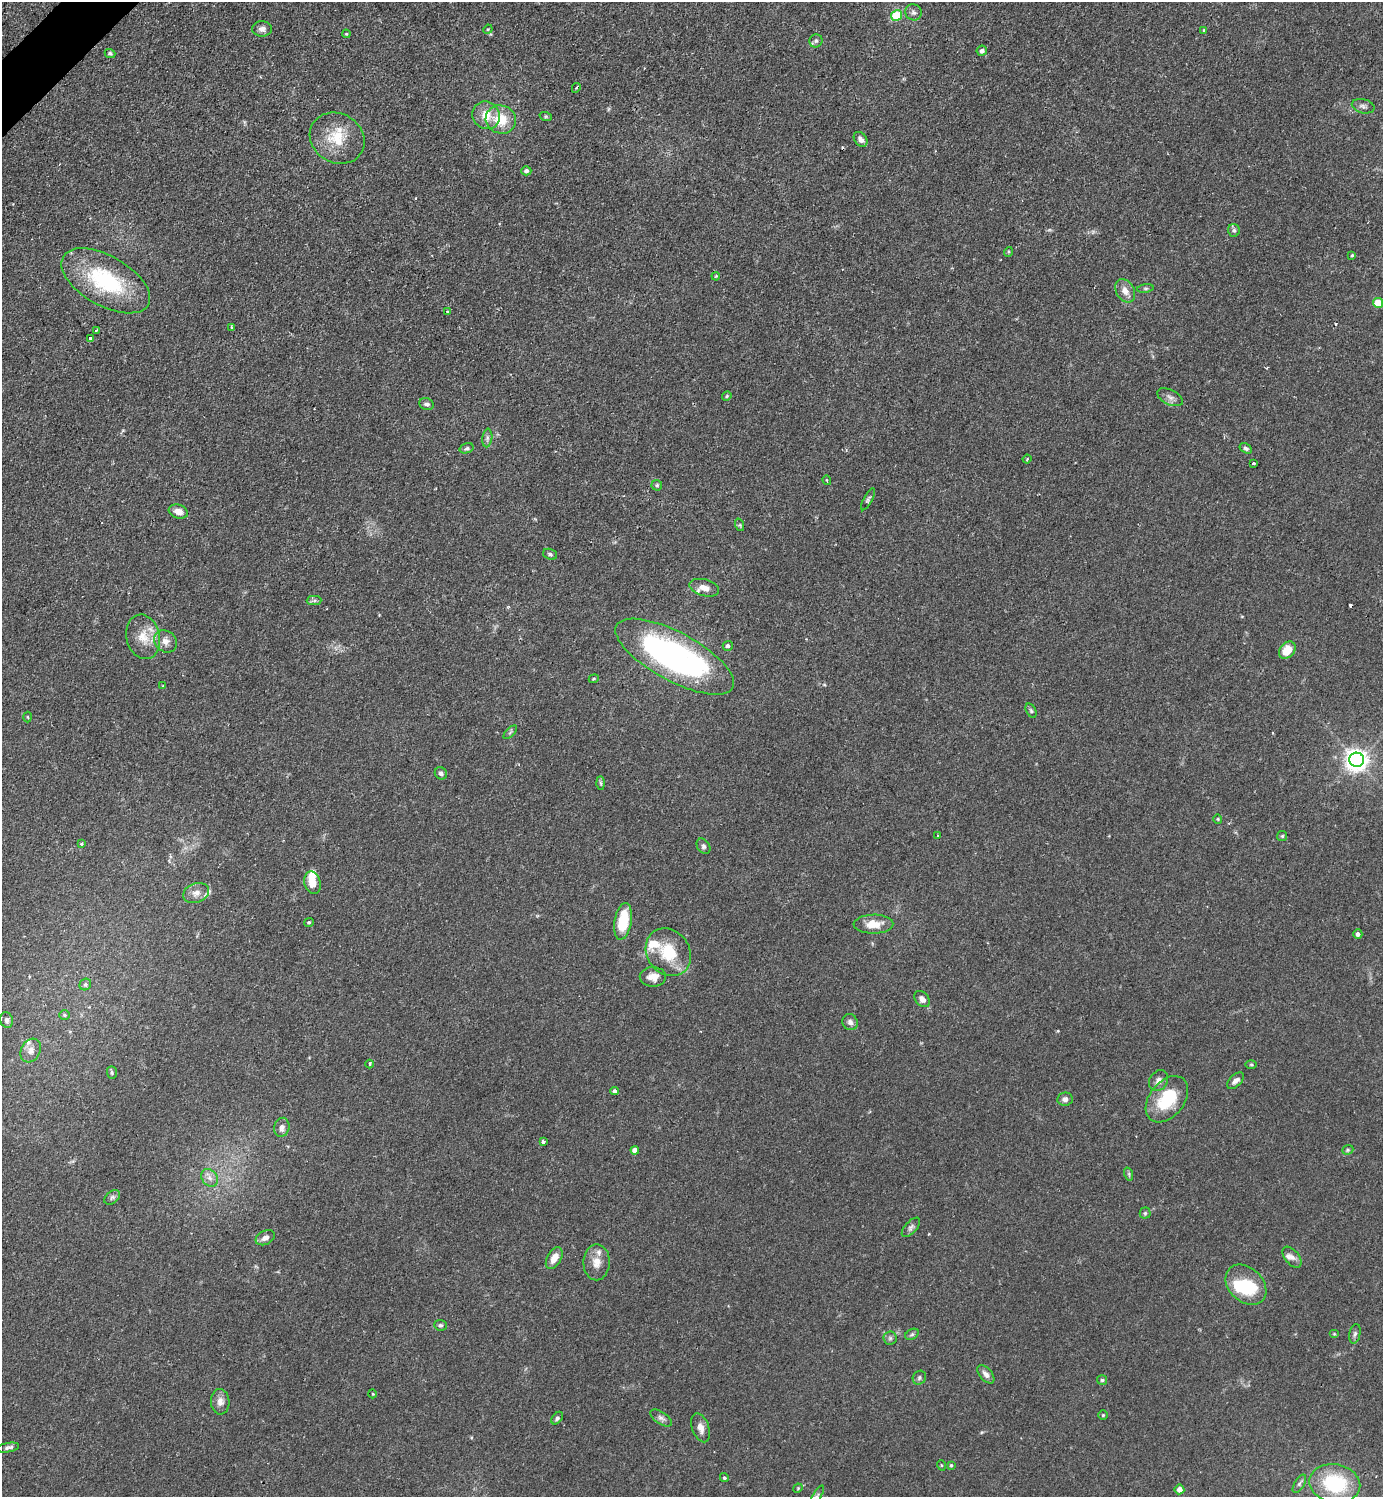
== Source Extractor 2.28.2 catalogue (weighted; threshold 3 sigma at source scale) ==
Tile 11 of 4 x 4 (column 3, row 3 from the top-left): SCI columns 2920-4300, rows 1498-2992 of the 5983 x 5984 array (HDU 1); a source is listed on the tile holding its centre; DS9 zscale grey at full resolution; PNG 1385 x 1499 px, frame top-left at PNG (2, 2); each listed source drawn as its Kron ellipse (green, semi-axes under 4 px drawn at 4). Shown black and unused: <1% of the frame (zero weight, under 2 of 3 exposures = <1% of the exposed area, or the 3 px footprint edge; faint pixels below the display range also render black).
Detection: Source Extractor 2.28.2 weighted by HDU 2 'WHT'; one run over the whole footprint, this tile lists its part. Background 0.0841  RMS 0.006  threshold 0.0271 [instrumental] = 3 sigma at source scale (4.5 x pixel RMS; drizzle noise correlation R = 1.50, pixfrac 1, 0.05/0.05 arcsec/px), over >= 5 px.
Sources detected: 134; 1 inside a brighter object's white glare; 4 cosmic-ray / hot-pixel residue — neither listed nor drawn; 7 inside a brighter listed object's ellipse — not listed separately; the other 122 listed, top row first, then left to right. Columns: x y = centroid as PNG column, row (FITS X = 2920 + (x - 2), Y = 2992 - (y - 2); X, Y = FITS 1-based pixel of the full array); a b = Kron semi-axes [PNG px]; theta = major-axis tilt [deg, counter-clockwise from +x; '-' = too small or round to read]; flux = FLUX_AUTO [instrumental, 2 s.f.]
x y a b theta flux
913 12 8 7 - 2
896 15 5 5 - 24
262 29 10 8 0 3
488 29 5 4 - 0.58
1204 30 4 3 - 1.3
346 34 4 4 - 0.59
816 41 7 6 - 1.5
982 51 5 5 - 1.8
110 53 5 4 - 0.98
576 88 5 3 - 1
1363 106 11 7 -13 2.2
486 115 14 13 - 9.4
546 117 6 4 -18 0.87
501 119 15 14 - 15
337 138 28 24 -31 20
861 139 8 6 -52 3
526 171 5 4 - 1.6
1234 230 6 6 - 1.4
1008 252 5 3 - 0.6
1352 255 3 3 - 1.5
716 276 4 3 - 0.5
106 281 49 25 -30 55
1145 288 8 4 8 0.98
1125 291 12 9 -59 5.1
1378 303 5 5 - 12
447 312 3 2 - 0.89
231 327 3 3 - 0.82
96 330 3 2 - 0.59
90 338 3 3 - 2.5
727 396 5 4 - 0.74
1170 397 14 7 -26 2.9
427 404 7 6 - 1.8
487 438 9 5 83 1.7
467 448 7 5 17 1.3
1246 448 7 4 -32 1.3
1027 459 4 3 - 0.56
1253 463 3 2 - 0.78
827 480 5 3 - 0.71
657 485 5 5 - 1
868 499 12 4 62 1.3
178 511 10 6 -17 4.8
740 525 6 4 -72 0.89
550 554 7 5 -21 1.3
704 588 15 8 -15 5.4
314 600 7 4 1 1.2
143 637 22 16 -77 11
165 641 12 10 -41 4.1
728 646 5 5 - 1.4
1287 650 9 7 48 10
675 657 66 24 -28 180
594 679 5 4 - 0.78
163 686 3 2 - 0.54
1031 711 7 5 -63 1.1
28 717 5 3 - 0.58
510 732 8 3 45 0.89
1357 760 7 7 - 460
441 773 6 5 - 1.6
601 783 6 4 -88 1
1218 819 5 4 - 0.61
938 836 2 2 - 0.56
1282 836 5 5 - 0.79
81 844 3 3 - 0.92
703 846 8 6 -58 1.5
312 883 11 8 -75 8.2
196 893 13 9 21 4.3
623 921 18 8 81 21
309 922 5 4 - 0.85
873 924 20 9 1 9.4
1358 934 4 4 - 2
668 952 25 21 -54 22
653 977 13 9 1 5.2
85 985 6 5 - 1.3
922 999 9 6 -47 3.2
65 1015 5 5 - 0.87
6 1020 8 6 -70 1.9
850 1022 8 7 - 2.2
31 1050 12 9 62 4
370 1064 4 3 - 0.62
1251 1065 6 4 0 0.67
112 1072 6 5 - 1
1159 1081 11 8 55 3.1
1235 1081 10 5 43 2.8
615 1091 4 4 - 1.7
1065 1099 7 6 - 2.3
1167 1099 26 17 52 27
282 1127 9 7 75 3.1
543 1142 4 3 - 2.7
635 1150 4 4 - 3.8
1348 1150 6 4 22 0.93
1129 1174 7 4 -72 0.96
210 1178 9 7 -52 3.2
112 1197 9 6 40 1.6
1145 1213 5 5 - 0.89
911 1227 12 6 47 1.8
265 1238 10 6 28 3.2
1292 1257 12 7 -51 2.9
554 1258 12 7 61 6.3
597 1262 18 13 89 7
1246 1285 23 17 -44 32
440 1325 6 5 - 1.3
912 1334 7 5 29 1.2
1334 1334 5 4 - 0.6
1355 1334 10 5 77 1.5
890 1338 6 6 - 1.4
986 1374 11 6 -49 2.9
919 1378 7 6 - 1.4
1102 1380 5 5 - 0.92
372 1394 4 3 - 0.63
220 1402 13 9 -86 4
1103 1415 4 4 - 0.73
557 1418 7 4 50 1.3
661 1418 12 6 -33 2.2
700 1428 15 8 -70 4.4
8 1448 11 4 11 1.6
941 1465 5 3 - 0.51
951 1465 4 4 - 0.78
724 1478 4 4 - 1.2
1335 1483 25 19 -10 37
1299 1484 10 5 59 1.4
798 1488 5 4 - 0.63
1179 1489 5 5 - 3.9
817 1496 12 4 60 1.7
Isophote crosses this tile's border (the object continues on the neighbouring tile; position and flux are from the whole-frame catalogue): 1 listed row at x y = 817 1496